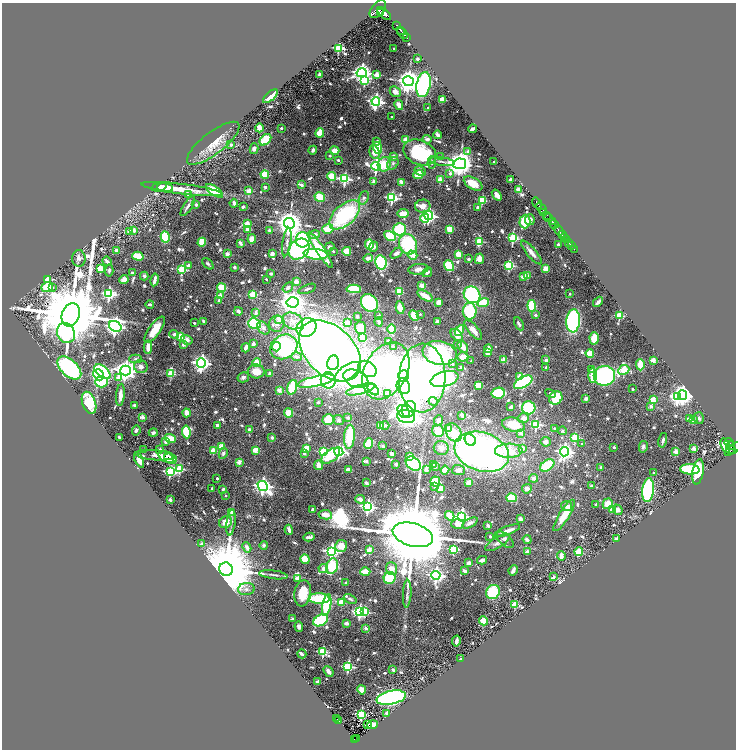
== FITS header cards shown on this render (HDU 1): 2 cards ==
NAXIS1  =                 1468
NAXIS2  =                 1495

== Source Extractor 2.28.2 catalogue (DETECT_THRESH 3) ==
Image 1468 x 1495 px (HDU 1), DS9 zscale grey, zoomed out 1/2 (1 PNG px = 2 x 2 image px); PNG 738 x 752 px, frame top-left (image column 1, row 1494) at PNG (2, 3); each listed source drawn as its Kron ellipse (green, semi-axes under 4 px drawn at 4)
Background 0.543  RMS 0.024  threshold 0.0733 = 3 sigma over >= 5 px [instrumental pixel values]
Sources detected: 858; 33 cannot appear on this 1/2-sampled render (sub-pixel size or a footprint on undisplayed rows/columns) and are neither listed nor drawn; of the other 825, the 500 brightest by FLUX_AUTO listed and drawn (325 fainter detections omitted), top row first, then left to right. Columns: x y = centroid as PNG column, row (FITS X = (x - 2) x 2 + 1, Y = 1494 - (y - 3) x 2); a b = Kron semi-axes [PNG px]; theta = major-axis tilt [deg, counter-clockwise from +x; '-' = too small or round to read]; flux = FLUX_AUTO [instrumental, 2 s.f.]
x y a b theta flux
378 9 10 6 51 2500
380 13 3 2 - 610
384 14 8 4 -43 2100
397 26 3 2 - 230
400 30 3 2 - 320
403 33 6 2 -48 530
407 37 2 1 - 20
338 48 4 3 - 410
394 49 2 2 - 18
417 59 2 2 - 44
362 73 5 4 - 2500
320 74 3 3 - 16
377 75 3 3 - 130
365 81 4 3 - 340
408 81 5 5 - 5800
423 85 12 7 78 920
395 92 6 5 - 32
270 96 9 4 42 65
442 99 2 2 - 110
376 101 4 4 - 1600
399 105 5 3 - 37
428 108 2 2 - 17
391 117 2 2 - 11
259 128 4 3 - 50
281 128 2 2 - 15
472 129 4 2 - 20
320 133 5 4 - 99
438 135 4 3 - 18
427 139 4 3 - 21
265 140 7 4 43 140
406 140 3 3 - 170
377 142 4 2 - 15
213 143 32 11 38 86
231 145 2 2 - 26
378 148 6 4 -72 210
254 149 5 4 - 20
313 150 4 3 - 13
334 151 5 4 - 54
374 152 7 5 -74 45
468 152 2 2 - 36
420 153 17 12 -24 340
330 156 2 2 - 15
393 156 2 2 - 65
440 157 4 3 - 11
338 160 2 2 - 24
432 162 6 4 86 14
442 162 12 2 -9 14
494 162 2 2 - 22
393 163 7 5 56 15
384 164 7 6 - 93
460 164 6 5 - 7200
376 166 4 4 - 1200
420 171 6 3 -28 22
265 174 4 3 - 120
418 174 5 3 - 99
450 174 3 2 - 18
332 177 4 3 - 170
345 179 4 4 - 670
511 179 2 2 - 53
440 180 3 2 - 140
374 181 2 2 - 58
402 182 2 2 - 97
473 183 10 5 -31 97
301 185 3 2 - 48
159 187 8 3 14 22
265 187 2 2 - 38
165 188 8 3 -5 29
182 189 41 5 -7 86
518 190 3 3 - 20
215 191 10 4 -34 240
249 191 3 3 - 130
188 194 2 2 - 17
497 195 6 3 -52 25
320 197 5 4 - 97
364 198 7 4 70 16
392 198 4 3 - 680
482 200 3 3 - 260
234 203 4 3 - 20
537 203 6 2 -54 730
196 205 2 2 - 38
188 206 11 2 57 18
423 206 8 6 13 32
243 207 3 2 - 11
477 207 3 3 - 13
541 208 6 2 -51 590
543 213 3 2 - 110
403 214 5 4 - 53
345 215 18 10 42 510
546 215 3 1 - 120
429 216 4 4 - 1100
425 218 4 3 - 270
549 218 3 2 - 280
530 220 5 5 - 23
525 222 7 5 88 160
552 222 3 2 - 210
289 223 6 5 - 7700
247 224 2 2 - 100
554 224 5 2 - 270
248 229 3 3 - 50
328 229 6 5 - 95
400 229 6 6 - 300
450 229 4 3 - 100
134 230 3 2 - 51
269 230 2 2 - 17
559 230 6 2 -53 840
130 231 3 2 - 120
315 235 5 4 - 23
562 235 3 2 - 210
390 236 6 4 -30 160
165 237 6 4 -75 220
513 238 3 3 - 350
565 238 3 2 - 300
252 239 5 4 - 41
566 239 2 2 - 280
303 240 7 7 - 610
479 241 4 3 - 230
202 242 4 4 - 99
287 242 14 4 82 23
569 242 3 1 - 120
240 243 4 3 - 24
408 244 10 9 - 340
558 244 2 2 - 19
369 245 5 3 - 210
571 246 2 2 - 100
329 247 5 4 - 15
374 247 5 4 - 15
299 249 12 9 43 700
574 249 2 1 - 28
320 250 21 4 -57 270
117 251 2 2 - 110
333 251 2 2 - 15
347 251 4 4 - 72
396 253 7 4 33 25
531 253 15 5 -51 34
227 254 2 2 - 71
272 254 4 3 - 21
315 254 12 5 -6 640
458 254 4 3 - 63
412 255 5 4 - 48
138 256 5 4 - 99
79 258 8 7 - 25
368 258 5 4 - 23
468 259 3 3 - 11
479 259 5 4 - 39
107 261 5 2 - 21
381 262 7 5 -78 500
208 264 7 3 -46 12
188 265 4 3 - 15
509 265 3 3 - 420
449 266 6 4 -56 140
234 267 2 2 - 16
100 269 3 3 - 270
182 269 3 3 - 380
418 269 10 5 7 31
546 269 4 3 - 72
109 270 6 3 85 11
427 272 5 3 - 14
132 273 2 2 - 38
271 273 3 3 - 11
144 276 4 4 - 13
524 276 2 2 - 98
527 276 2 2 - 74
48 279 3 3 - 190
124 279 4 3 - 44
266 279 2 2 - 14
154 280 6 2 79 38
297 282 3 2 - 73
422 286 2 2 - 87
47 287 6 5 - 120
52 287 3 3 - 15
288 287 6 4 35 17
221 288 4 4 - 140
307 289 9 3 21 12
354 289 7 3 -2 220
399 292 3 3 - 280
109 294 4 4 - 820
253 294 4 3 - 170
570 294 2 2 - 12
472 295 9 7 -46 660
220 296 2 2 - 78
425 296 8 3 -31 75
219 300 3 2 - 14
293 302 6 5 - 5500
439 302 4 4 - 32
598 302 6 3 48 29
369 303 9 7 -53 560
483 303 6 3 18 190
150 304 4 2 - 17
532 306 6 4 -83 180
400 308 6 4 -79 49
238 311 4 3 - 15
470 311 8 7 - 260
256 313 3 2 - 36
420 314 2 2 - 12
71 315 12 8 69 100000
414 315 6 4 -62 79
535 315 2 2 - 23
357 316 3 2 - 12
379 316 3 3 - 22
619 316 3 3 - 290
279 319 3 3 - 120
203 321 4 3 - 12
293 321 11 8 -19 59
573 321 11 7 85 790
379 322 4 3 - 21
437 322 4 3 - 16
194 323 2 2 - 13
347 323 3 3 - 48
255 324 6 5 - 320
277 324 8 7 - 27
519 324 7 3 -61 11
115 326 7 5 -32 2600
307 327 10 9 - 400
263 328 7 5 -46 19
361 328 6 5 - 84
392 329 5 3 - 150
155 330 15 5 55 100
459 330 5 4 - 150
473 330 12 5 -49 40
66 333 10 8 -62 1200
174 334 5 3 - 20
457 335 7 5 -46 44
180 336 3 3 - 160
362 338 3 2 - 97
594 338 6 4 -88 99
187 340 6 4 -32 31
389 341 3 3 - 27
253 344 4 4 - 16
183 345 2 2 - 43
457 345 3 3 - 12
148 347 7 3 87 43
276 347 4 3 - 160
284 347 14 12 29 830
393 347 2 2 - 56
463 347 6 4 -54 47
246 348 4 3 - 38
488 349 4 3 - 42
330 351 36 24 -44 5100
488 352 3 3 - 47
440 353 17 11 -12 730
590 354 4 4 - 79
297 357 5 4 - 13
463 357 5 4 - 49
135 359 6 4 0 11
503 360 2 2 - 100
546 360 2 2 - 44
653 360 2 2 - 99
471 361 2 2 - 11
201 363 4 4 - 1900
257 363 4 4 - 71
333 363 7 6 - 520
452 364 2 2 - 24
640 365 5 3 - 120
141 367 7 6 - 28
546 367 4 2 - 15
69 368 14 8 -43 820
461 368 3 2 - 38
367 369 10 7 -35 450
592 370 3 2 - 28
624 370 6 4 26 380
125 371 5 5 - 4300
256 371 8 7 - 61
386 371 30 21 61 1700
103 372 9 5 -41 440
348 372 14 7 35 540
171 373 4 3 - 250
270 374 3 3 - 21
99 375 6 5 - 390
592 375 7 3 -89 110
403 376 6 5 - 330
520 376 3 3 - 120
604 376 11 10 - 660
243 377 6 5 - 15
118 378 3 3 - 54
422 378 34 23 87 2700
356 379 13 8 -24 490
444 379 14 7 16 520
328 380 8 7 - 330
316 381 19 5 13 730
101 382 6 5 - 280
523 382 10 5 28 480
478 385 4 4 - 66
403 386 8 6 -73 560
292 387 7 4 71 190
361 389 15 4 16 200
633 389 2 2 - 18
279 390 2 2 - 88
373 390 7 4 -45 360
498 393 7 5 12 160
550 393 5 2 - 11
387 394 2 2 - 73
120 395 11 3 85 42
683 395 5 4 - 2300
677 397 4 4 - 1100
556 398 7 6 - 130
586 398 4 3 - 16
653 400 3 3 - 130
433 401 4 4 - 11
318 402 2 2 - 24
89 403 11 6 -70 180
135 405 3 3 - 11
651 406 2 2 - 56
511 407 3 2 - 17
529 408 6 6 - 270
409 409 8 7 - 620
404 411 7 5 -52 520
187 413 4 3 - 65
289 413 4 4 - 78
462 415 3 2 - 21
406 416 9 6 -12 770
142 417 2 2 - 84
348 418 3 3 - 12
523 418 5 5 - 29
699 418 6 4 -76 14
689 419 2 2 - 87
328 420 6 5 - 110
339 420 5 5 - 13
439 420 5 4 - 14
693 420 2 2 - 64
536 424 3 3 - 390
380 425 3 3 - 210
385 425 4 3 - 14
513 425 11 7 -13 110
217 426 3 3 - 16
449 428 4 3 - 31
555 428 2 2 - 18
249 429 4 4 - 13
136 431 5 4 - 14
438 431 6 5 - 70
562 431 4 4 - 11
186 432 6 4 -83 220
454 432 10 7 -58 110
153 433 4 4 - 13
520 433 2 2 - 49
119 437 2 2 - 11
272 437 2 2 - 44
349 437 12 5 85 240
575 437 3 3 - 280
170 438 6 3 -20 99
470 440 6 5 - 340
663 440 7 3 77 15
166 441 4 4 - 25
546 442 5 5 - 22
729 442 4 2 - 120
369 444 5 4 - 120
582 444 2 2 - 12
725 445 7 3 -70 490
731 445 4 2 - 140
221 446 2 2 - 110
383 446 3 2 - 13
614 447 2 2 - 21
643 447 6 3 78 13
306 448 4 3 - 69
441 448 7 7 - 33
694 448 2 2 - 77
160 449 3 3 - 19
523 449 2 2 - 55
731 449 4 3 - 320
733 449 10 3 37 300
144 450 2 2 - 19
255 450 2 2 - 130
213 451 3 2 - 160
509 451 13 7 1 150
676 451 2 2 - 81
323 452 4 3 - 350
339 452 4 4 - 920
482 452 28 19 -18 2300
564 452 5 4 - 1900
223 453 6 4 62 14
304 453 4 3 - 13
391 453 3 3 - 23
155 455 20 5 -5 33
331 456 11 6 35 150
410 456 3 3 - 41
166 457 8 5 -30 140
170 459 6 5 - 76
139 460 8 3 -67 35
367 461 3 2 - 11
239 462 2 2 - 85
413 463 8 6 -39 640
396 464 3 2 - 17
433 464 2 2 - 13
318 465 5 4 - 48
547 465 8 5 35 230
435 466 2 2 - 29
601 467 2 2 - 38
180 469 3 3 - 300
690 469 9 5 -4 310
348 470 4 3 - 25
426 470 4 3 - 20
445 470 4 3 - 72
458 470 6 5 - 32
170 472 4 3 - 510
698 472 13 5 80 140
654 473 3 3 - 12
217 478 2 2 - 12
534 478 4 4 - 19
435 481 5 4 - 180
469 482 4 3 - 65
366 483 3 2 - 12
263 486 5 4 - 2100
592 486 4 3 - 14
435 487 2 2 - 16
212 488 2 2 - 14
223 489 3 3 - 12
441 489 3 3 - 70
527 489 5 4 - 25
648 490 12 6 83 590
225 496 2 2 - 17
511 498 5 4 - 110
360 499 5 3 - 29
170 500 2 2 - 53
596 504 2 2 - 14
608 504 5 5 - 73
567 506 5 5 - 15
368 507 4 4 - 1000
312 509 3 2 - 12
612 510 4 3 - 60
618 510 5 4 - 22
232 513 3 3 - 20
325 515 7 4 -11 53
564 515 18 5 58 120
450 516 5 4 - 99
461 516 4 4 - 1200
520 519 4 3 - 17
225 522 7 5 36 57
231 523 13 4 83 19
470 523 8 4 29 14
458 524 6 4 2 36
488 525 3 2 - 33
289 530 5 3 - 26
507 531 14 3 20 43
413 535 21 11 -15 120000
309 537 6 3 11 12
490 537 2 2 - 20
617 539 3 2 - 37
505 540 10 6 -43 25
527 540 5 3 - 18
497 543 14 5 32 24
201 544 2 2 - 42
264 545 4 4 - 13
341 546 6 6 - 60
247 547 5 3 - 32
454 549 3 3 - 310
369 550 2 2 - 110
331 551 4 4 - 1100
527 551 4 3 - 13
579 551 4 3 - 95
561 556 5 3 - 37
305 559 5 4 - 100
482 560 5 2 - 41
469 563 4 3 - 26
332 566 8 5 72 230
323 568 4 4 - 24
392 568 6 5 - 32
226 569 7 6 - 80000
513 570 5 3 - 18
465 571 4 3 - 23
365 572 5 3 - 61
273 575 14 3 -7 16
436 575 4 4 - 1400
554 577 2 2 - 19
297 578 3 3 - 27
390 578 6 5 - 200
345 583 2 2 - 23
246 589 8 6 6 21
493 592 7 6 - 260
303 593 13 8 81 120
407 594 14 3 87 18
319 599 10 5 -1 240
350 599 7 3 -24 11
341 602 3 3 - 95
327 605 11 4 79 300
515 605 3 3 - 240
365 611 3 3 - 230
360 612 4 4 - 770
293 619 2 2 - 43
321 620 8 5 30 340
483 621 4 4 - 140
346 623 4 3 - 22
299 626 5 3 - 18
366 628 2 2 - 43
456 641 5 2 - 25
323 652 3 3 - 360
302 654 4 2 - 18
460 659 2 2 - 13
348 666 3 3 - 530
393 670 4 2 - 11
328 671 6 3 -49 30
318 682 3 3 - 22
362 690 4 4 - 47
391 698 15 7 11 1600
387 713 2 2 - 130
361 714 3 3 - 520
337 719 2 1 - 15
338 721 2 1 - 34
368 725 3 2 - 11
372 725 5 3 - 29
357 738 3 1 - 12
355 739 4 2 - 46
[325 fainter detections neither listed nor drawn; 33 sub-pixel or undisplayed-footprint detections neither listed nor drawn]